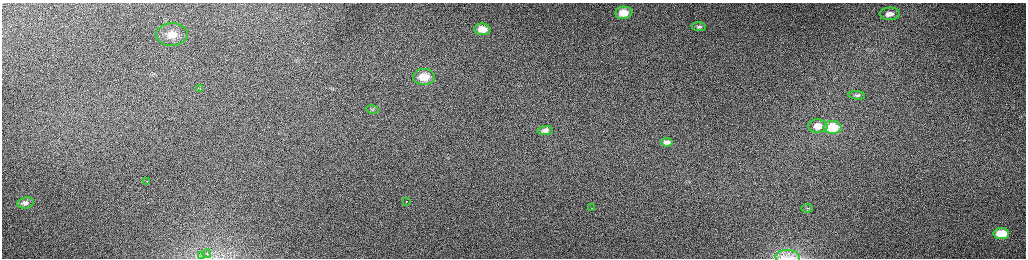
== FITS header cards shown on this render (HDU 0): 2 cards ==
NAXIS1  =                 2048 /fastest changing axis
NAXIS2  =                  512 /next to fastest changing axis

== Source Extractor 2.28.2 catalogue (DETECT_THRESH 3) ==
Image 2048 x 512 px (HDU 0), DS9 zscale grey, zoomed out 1/2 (1 PNG px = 2 x 2 image px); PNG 1028 x 260 px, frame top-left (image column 1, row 511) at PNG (2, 3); each listed source drawn as its Kron ellipse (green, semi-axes under 4 px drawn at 4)
Background 161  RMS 1.6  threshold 4.67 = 3 sigma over >= 5 px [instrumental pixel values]
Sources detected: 25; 3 cannot appear on this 1/2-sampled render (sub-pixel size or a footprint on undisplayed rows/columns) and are neither listed nor drawn; the other 22 listed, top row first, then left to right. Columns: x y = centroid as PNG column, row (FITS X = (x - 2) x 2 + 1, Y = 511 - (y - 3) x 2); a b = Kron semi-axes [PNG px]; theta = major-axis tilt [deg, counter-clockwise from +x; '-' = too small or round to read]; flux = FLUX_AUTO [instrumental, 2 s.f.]
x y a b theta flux
624 13 8 6 2 5100
890 14 10 6 1 2000
699 27 7 4 -5 710
482 29 8 6 -3 3400
172 34 16 11 2 6200
424 77 11 8 0 6600
200 88 3 3 - 230
857 95 8 4 -6 620
372 110 6 3 -10 520
818 126 10 6 -2 3600
832 127 9 6 -1 11000
545 131 7 4 2 1300
667 142 6 4 -3 1400
147 181 2 1 - 230
406 201 2 1 - 520
26 203 8 5 10 1000
591 208 2 1 - 610
807 208 6 2 5 190
1001 234 8 5 -1 7000
207 254 4 2 - 280
202 255 4 2 - 350
788 257 12 7 -2 2500
At the frame edge (FLAGS 8, measured only in part): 1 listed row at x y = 788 257
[3 sub-pixel or undisplayed-footprint detections neither listed nor drawn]